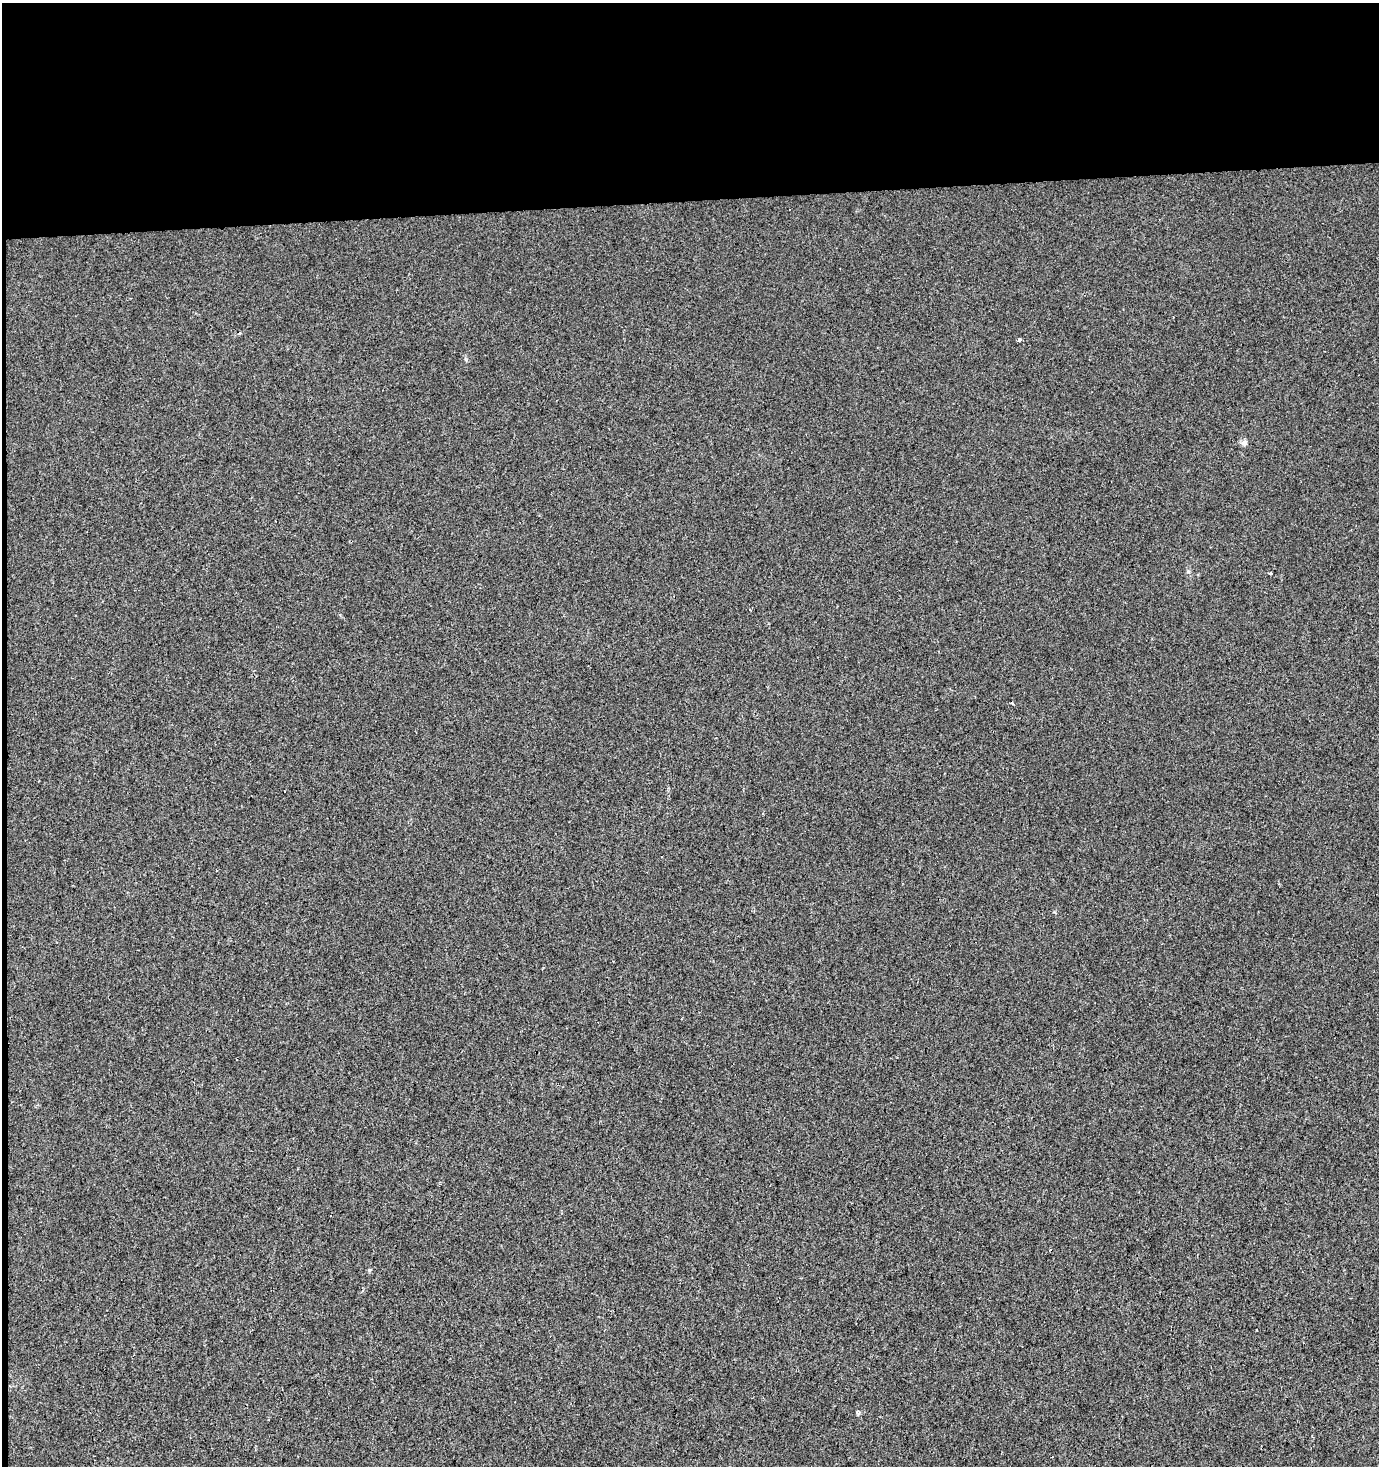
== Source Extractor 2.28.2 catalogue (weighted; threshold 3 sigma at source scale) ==
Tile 1 of 3 x 3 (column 1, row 1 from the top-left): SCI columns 1-1377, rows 2929-4392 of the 4131 x 4392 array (HDU 1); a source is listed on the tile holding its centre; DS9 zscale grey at full resolution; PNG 1381 x 1468 px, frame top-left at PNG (2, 3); no overlay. Shown black and unused: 14% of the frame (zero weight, under 2 of 3 exposures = <1% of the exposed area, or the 3 px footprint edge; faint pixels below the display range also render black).
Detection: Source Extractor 2.28.2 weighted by HDU 2 'WHT'; one run over the whole footprint, this tile lists its part. Background 7.20e-04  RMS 0.0053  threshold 0.0239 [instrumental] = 3 sigma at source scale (4.5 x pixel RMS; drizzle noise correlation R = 1.50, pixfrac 1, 0.0396/0.0396 arcsec/px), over >= 5 px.
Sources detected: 6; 2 cosmic-ray / hot-pixel residue — not listed; the other 4 listed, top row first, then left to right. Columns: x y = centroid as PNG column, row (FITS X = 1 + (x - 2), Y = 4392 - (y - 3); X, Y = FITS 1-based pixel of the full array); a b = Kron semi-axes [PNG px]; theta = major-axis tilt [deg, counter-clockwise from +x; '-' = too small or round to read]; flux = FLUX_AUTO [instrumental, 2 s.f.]
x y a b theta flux
1019 340 4 3 - 7.2
1244 443 8 7 - 1.8
1270 573 3 3 - 1.5
1012 703 3 3 - 1.3